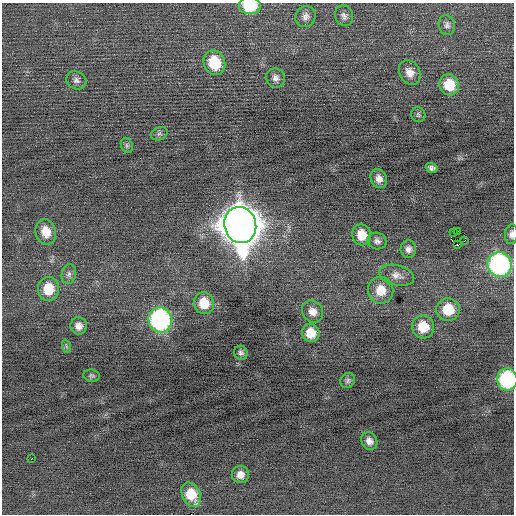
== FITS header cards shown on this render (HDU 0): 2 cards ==
NAXIS1  =                  512 / Axis length
NAXIS2  =                  512 / Axis length

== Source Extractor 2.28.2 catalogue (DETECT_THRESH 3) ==
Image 512 x 512 px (HDU 0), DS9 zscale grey, 1 PNG px = 1 image px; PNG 516 x 516 px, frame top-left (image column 1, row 512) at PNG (2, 3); each listed source drawn as its Kron ellipse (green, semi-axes under 4 px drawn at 4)
Background -0.0486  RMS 0.69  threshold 2.06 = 3 sigma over >= 5 px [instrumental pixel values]
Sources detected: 45; all 45 listed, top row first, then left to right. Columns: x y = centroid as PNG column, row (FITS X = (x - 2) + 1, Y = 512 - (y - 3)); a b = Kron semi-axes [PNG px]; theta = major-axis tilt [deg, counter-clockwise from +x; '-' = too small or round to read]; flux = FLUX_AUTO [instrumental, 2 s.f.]
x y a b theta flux
250 6 11 8 -3 1600
344 16 10 9 - 200
305 17 11 10 - 250
447 25 10 8 -79 180
214 63 12 10 -69 1500
410 72 13 10 -60 400
276 78 10 9 - 240
76 80 10 8 -26 190
449 85 11 9 -68 1100
418 115 7 7 - 96
159 134 9 6 24 120
127 145 8 6 -69 97
431 168 6 4 -17 140
379 179 10 8 -63 290
240 225 18 16 -76 130000
458 231 2 2 - 3300
46 232 13 10 -74 660
453 233 3 2 - 58
511 234 10 6 85 200
362 235 10 9 - 800
465 240 2 2 - 43
377 241 9 8 - 190
458 245 3 3 - 250
408 249 9 7 87 220
499 265 12 12 - 10000
69 274 10 7 81 170
396 275 18 10 -13 400
48 289 12 10 88 1100
381 290 13 12 - 820
204 303 11 10 - 980
448 310 12 11 - 1300
312 311 12 10 -54 420
160 320 13 11 -77 9100
79 326 9 8 - 290
423 327 11 11 - 1100
311 333 9 8 - 780
66 346 7 4 -71 82
241 353 7 6 - 130
91 376 8 6 -8 99
507 379 11 10 - 4800
348 381 8 7 - 120
369 441 9 7 -62 250
31 459 3 2 - 35
240 475 8 8 - 360
191 495 13 9 -63 1100
At the frame edge (FLAGS 8, measured only in part): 3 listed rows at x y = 250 6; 511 234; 507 379